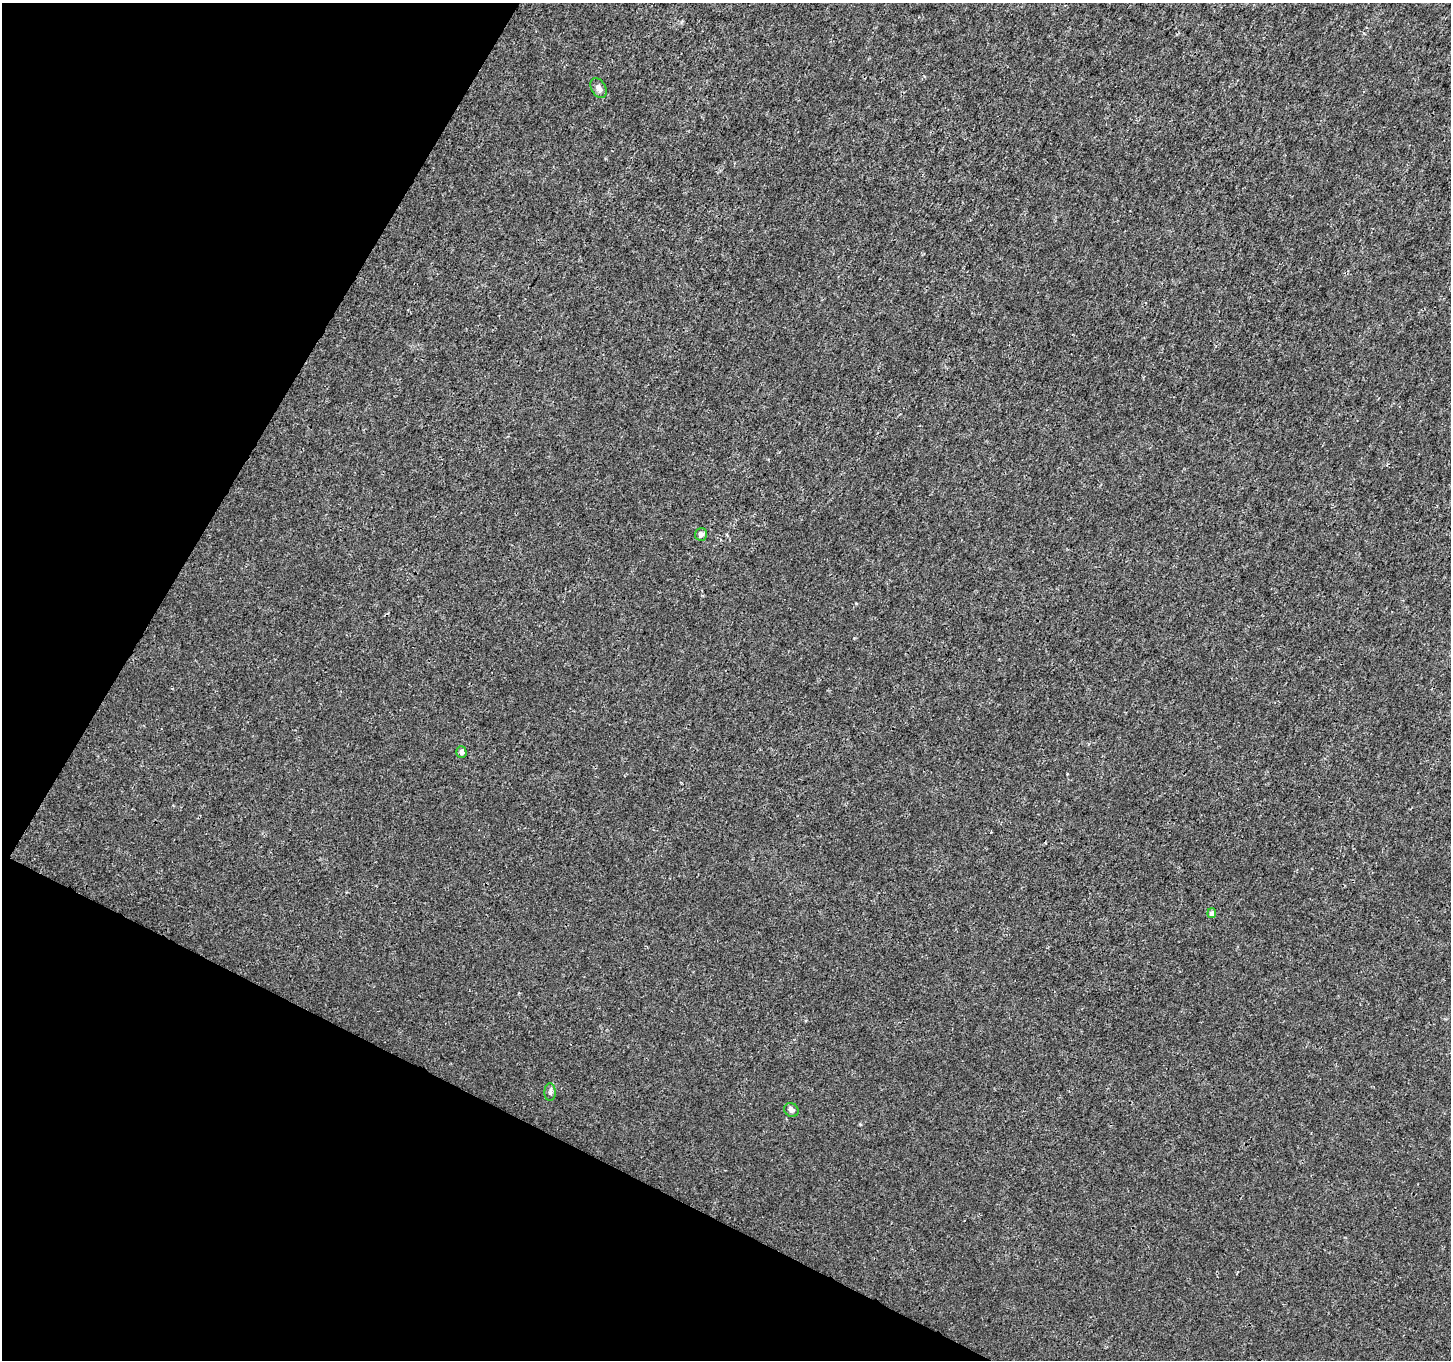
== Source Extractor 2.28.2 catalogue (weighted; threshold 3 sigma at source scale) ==
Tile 9 of 4 x 4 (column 1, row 3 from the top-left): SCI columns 9-1457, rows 1622-2979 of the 5803 x 5892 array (HDU 1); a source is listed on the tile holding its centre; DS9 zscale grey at full resolution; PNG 1453 x 1362 px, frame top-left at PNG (2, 3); each listed source drawn as its Kron ellipse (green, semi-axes under 4 px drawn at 4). Shown black and unused: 24% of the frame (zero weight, under 3 of 4 exposures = <1% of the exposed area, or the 3 px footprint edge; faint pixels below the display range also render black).
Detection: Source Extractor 2.28.2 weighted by HDU 2 'WHT'; one run over the whole footprint, this tile lists its part. Background 0.00181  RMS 0.0022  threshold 0.00977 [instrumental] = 3 sigma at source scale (4.5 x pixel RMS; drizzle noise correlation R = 1.50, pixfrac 1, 0.0396/0.0396 arcsec/px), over >= 5 px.
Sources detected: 6; all 6 listed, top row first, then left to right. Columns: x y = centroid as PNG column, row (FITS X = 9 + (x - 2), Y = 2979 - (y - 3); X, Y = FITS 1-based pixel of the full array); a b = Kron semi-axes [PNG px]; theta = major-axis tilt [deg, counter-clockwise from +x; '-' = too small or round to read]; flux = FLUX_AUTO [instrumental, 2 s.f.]
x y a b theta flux
598 88 11 7 -62 0.95
701 534 6 6 - 0.92
461 752 5 5 - 0.65
1212 913 5 4 - 1
550 1092 9 5 90 0.63
791 1110 7 6 - 0.87